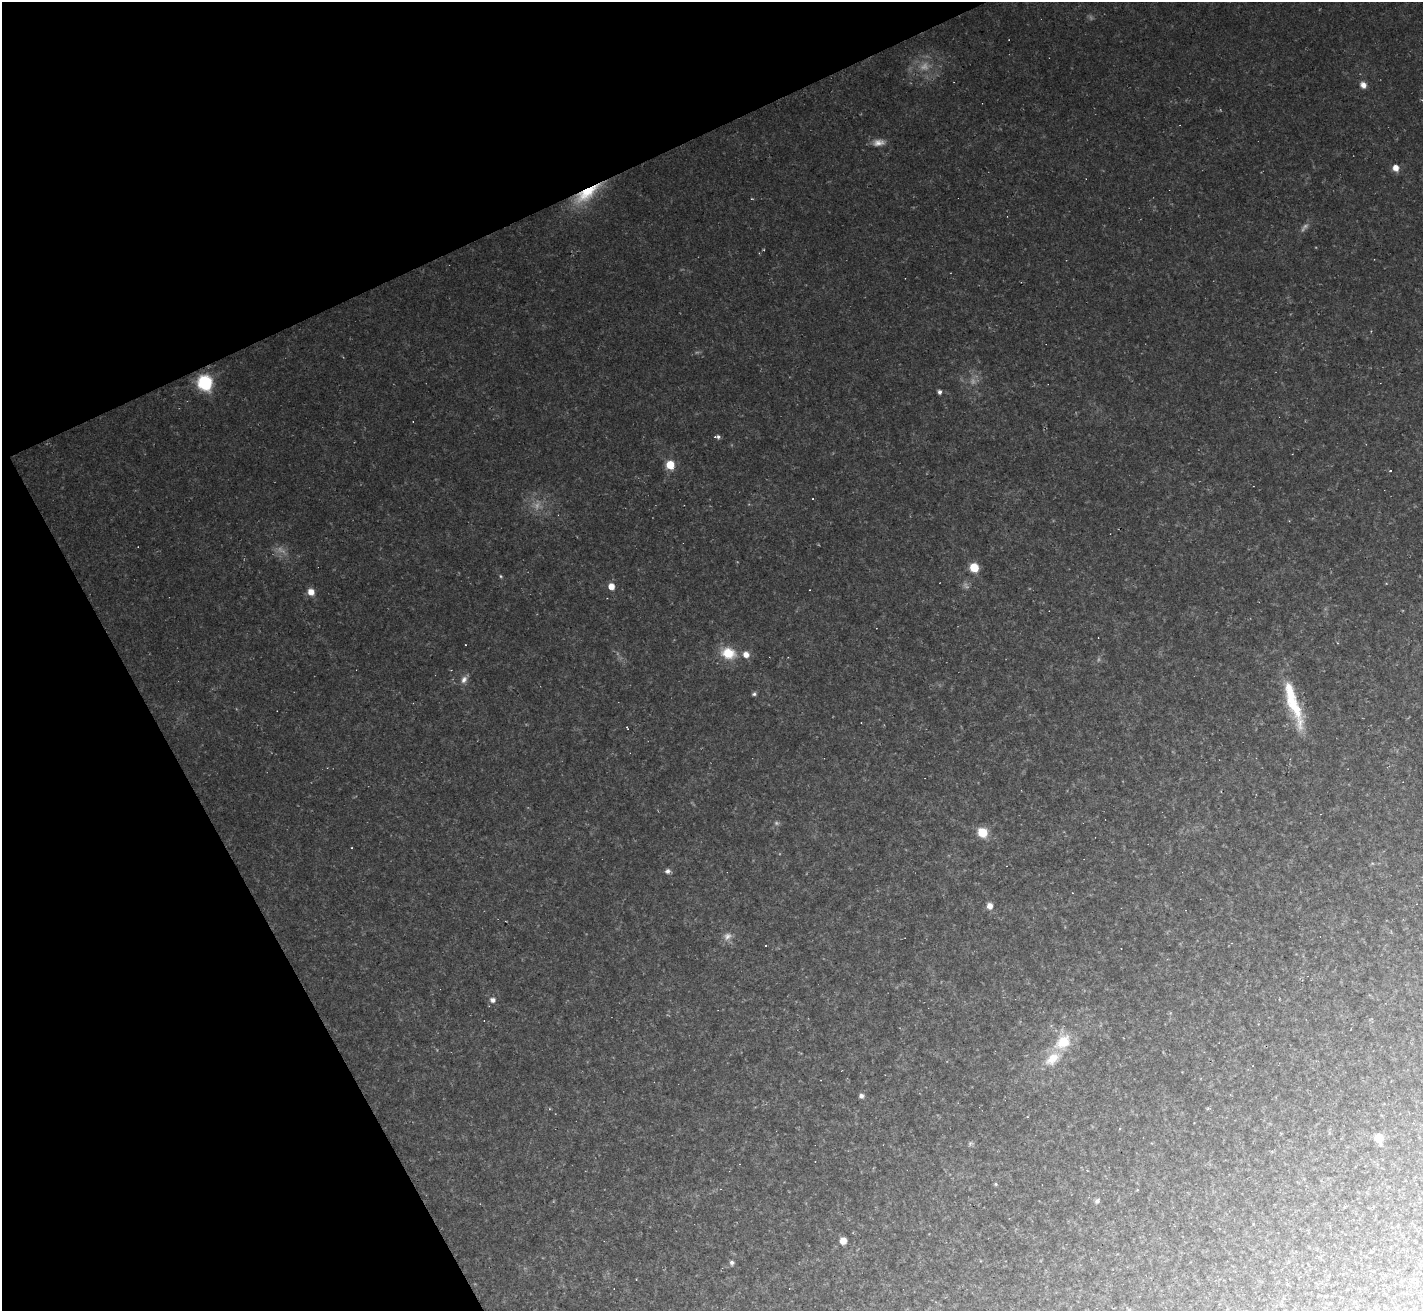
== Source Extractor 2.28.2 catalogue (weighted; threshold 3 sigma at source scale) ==
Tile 5 of 4 x 4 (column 1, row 2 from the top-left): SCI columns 1-1421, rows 2903-4211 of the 5683 x 5672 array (HDU 1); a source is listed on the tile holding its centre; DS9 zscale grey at full resolution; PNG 1425 x 1313 px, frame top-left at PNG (2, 2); no overlay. Shown black and unused: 23% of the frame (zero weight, under 2 of 3 exposures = <1% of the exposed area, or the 3 px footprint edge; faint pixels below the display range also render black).
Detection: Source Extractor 2.28.2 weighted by HDU 2 'WHT'; one run over the whole footprint, this tile lists its part. Background 0.0489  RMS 0.0076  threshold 0.0342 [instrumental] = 3 sigma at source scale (4.5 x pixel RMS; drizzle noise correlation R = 1.50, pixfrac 1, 0.05/0.05 arcsec/px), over >= 5 px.
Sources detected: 53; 12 too faint to see at this stretch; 5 cosmic-ray / hot-pixel residue — not listed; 2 inside a brighter listed object's ellipse — not listed separately; the other 34 listed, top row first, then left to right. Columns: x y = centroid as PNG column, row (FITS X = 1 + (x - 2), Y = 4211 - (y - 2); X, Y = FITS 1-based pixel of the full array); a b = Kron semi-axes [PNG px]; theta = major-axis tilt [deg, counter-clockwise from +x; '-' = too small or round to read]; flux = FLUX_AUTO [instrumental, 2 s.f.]
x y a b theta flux
1363 85 7 6 - 5.2
879 142 16 9 4 6.1
1396 168 7 6 - 7
587 193 39 13 35 37
205 383 10 9 - 65
939 392 4 4 - 2.3
717 437 7 4 -5 2.2
670 465 7 7 - 16
813 499 2 2 - 0.58
974 567 7 7 - 19
611 586 6 5 - 9.3
311 592 7 7 - 7.2
465 645 2 2 - 0.5
728 653 15 12 -14 20
746 654 7 6 - 6.2
464 679 11 8 64 4.3
754 694 6 4 27 1.6
1291 696 83 13 -74 44
627 727 3 2 - 0.9
982 832 8 7 - 21
352 848 3 2 - 0.54
668 871 7 6 - 2.7
990 906 7 7 - 5.5
727 936 12 10 28 5.1
493 1000 7 6 - 3.4
1063 1042 20 16 44 26
861 1096 5 5 - 3
1120 1128 3 3 - 1.7
1379 1138 7 6 - 16
970 1143 8 4 63 1.5
996 1184 5 4 - 1.1
1097 1201 7 6 - 2.4
843 1241 6 6 - 9
732 1263 6 6 - 2.3
Overlapping masked pixels (flux is a lower limit): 1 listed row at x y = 587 193